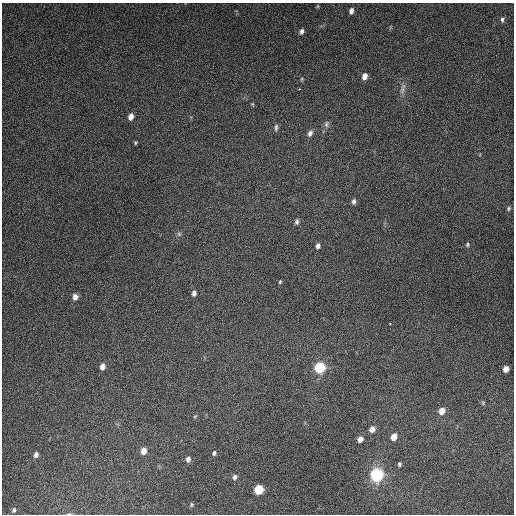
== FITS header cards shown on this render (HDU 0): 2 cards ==
NAXIS1  =                  512
NAXIS2  =                  512

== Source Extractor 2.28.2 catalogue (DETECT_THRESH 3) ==
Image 512 x 512 px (HDU 0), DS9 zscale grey, 1 PNG px = 1 image px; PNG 516 x 516 px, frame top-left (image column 1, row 512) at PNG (2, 3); no overlay
Background 5250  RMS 320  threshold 961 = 3 sigma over >= 5 px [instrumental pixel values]
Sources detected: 44; all 44 listed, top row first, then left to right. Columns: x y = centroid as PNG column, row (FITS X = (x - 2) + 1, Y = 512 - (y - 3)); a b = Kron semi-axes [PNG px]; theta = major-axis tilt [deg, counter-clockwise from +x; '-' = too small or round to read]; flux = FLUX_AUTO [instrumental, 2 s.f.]
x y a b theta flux
318 6 6 4 71 2.1e+04
351 11 6 4 75 8.7e+04
502 19 6 5 - 4.8e+04
302 31 6 4 71 7.1e+04
365 76 6 5 - 1.3e+05
302 79 6 4 88 2.5e+04
299 89 2 2 - 1.5e+04
403 89 15 6 80 1.0e+05
252 104 6 4 -89 2.2e+04
131 117 6 5 - 1.5e+05
326 124 9 6 82 6.7e+04
276 127 9 4 81 5.0e+04
310 133 9 6 62 7.7e+04
135 143 4 4 - 2.6e+04
354 201 7 5 83 6.1e+04
508 208 6 5 - 3.6e+04
297 222 8 5 83 5.1e+04
179 234 6 5 - 4.1e+04
467 244 6 5 - 3.5e+04
318 246 6 5 - 7.1e+04
280 282 5 4 - 2.5e+04
194 293 6 5 - 7.7e+04
75 297 6 5 - 1.1e+05
390 323 2 2 - 1.8e+04
102 367 6 5 - 1.3e+05
320 367 8 8 - 1.1e+06
506 369 5 5 - 1.5e+05
483 403 5 5 - 2.9e+04
442 411 7 6 - 1.9e+05
195 416 6 3 19 2.1e+04
372 429 7 6 - 1.3e+05
394 437 6 5 - 2.2e+05
360 439 6 5 - 1.2e+05
144 451 7 5 80 1.7e+05
214 453 6 5 - 4.3e+04
36 455 6 5 - 7.3e+04
188 459 6 5 - 7.1e+04
399 464 5 4 - 3.7e+04
377 475 10 10 - 1.6e+06
235 477 7 5 52 6.1e+04
259 490 7 6 - 6.7e+05
191 504 7 3 90 2.5e+04
14 510 6 5 - 4.2e+04
69 514 7 3 7 2.8e+04
At the frame edge (FLAGS 8, measured only in part): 1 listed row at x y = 69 514